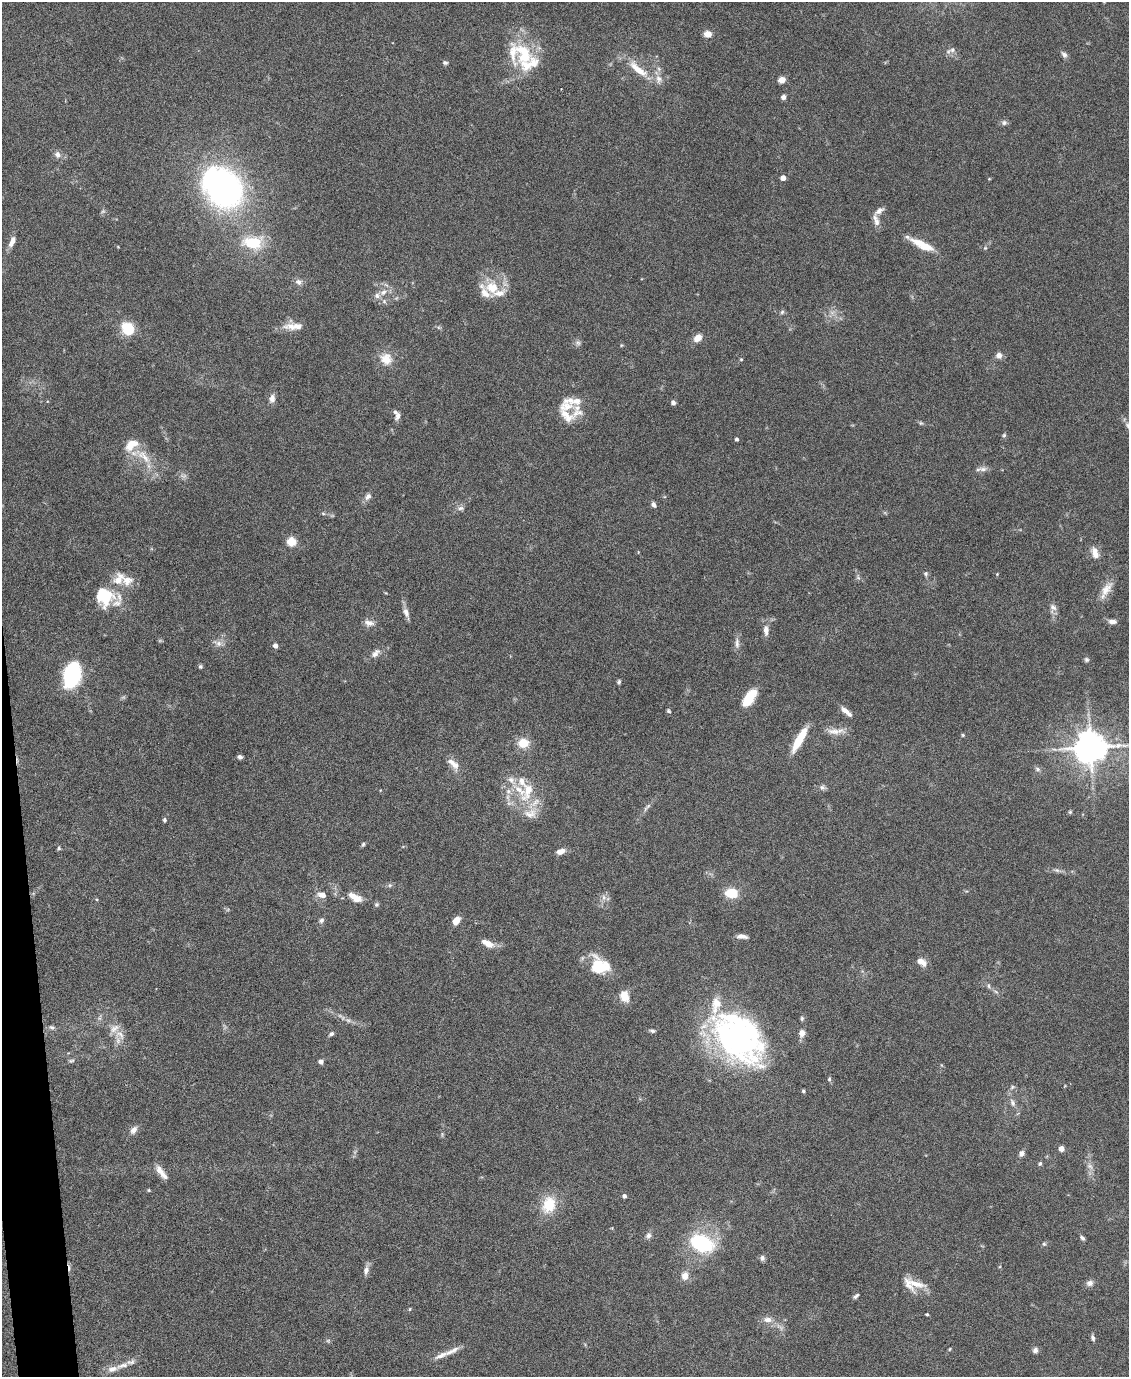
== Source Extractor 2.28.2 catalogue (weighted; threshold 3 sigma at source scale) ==
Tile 7 of 4 x 3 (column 3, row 2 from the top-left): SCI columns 2255-3381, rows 1604-2978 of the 4507 x 4480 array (HDU 1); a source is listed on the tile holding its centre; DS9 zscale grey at full resolution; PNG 1131 x 1379 px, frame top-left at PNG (2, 2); no overlay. Shown black and unused: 2% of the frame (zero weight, under 4 of 8 exposures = <1% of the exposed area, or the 3 px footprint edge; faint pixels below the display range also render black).
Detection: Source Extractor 2.28.2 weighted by HDU 2 'WHT'; one run over the whole footprint, this tile lists its part. Background 0.0544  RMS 0.0038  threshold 0.0155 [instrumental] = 3 sigma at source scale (4.09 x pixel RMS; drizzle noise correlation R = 1.36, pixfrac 0.8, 0.05/0.05 arcsec/px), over >= 5 px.
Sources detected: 184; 4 too faint to see at this stretch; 3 inside a brighter object's white glare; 1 cosmic-ray / hot-pixel residue — not listed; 31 inside a brighter listed object's ellipse — not listed separately; the other 145 listed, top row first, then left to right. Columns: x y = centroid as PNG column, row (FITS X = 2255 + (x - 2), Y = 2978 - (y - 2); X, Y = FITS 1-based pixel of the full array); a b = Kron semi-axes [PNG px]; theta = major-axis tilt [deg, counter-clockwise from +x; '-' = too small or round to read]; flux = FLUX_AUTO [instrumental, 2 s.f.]
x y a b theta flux
708 34 9 7 -6 2.5
952 50 9 7 61 1.4
1064 55 9 6 -50 1.2
445 63 6 5 - 0.71
529 64 37 24 7 13
638 69 32 9 -38 7.4
782 80 5 4 - 6.9
783 97 5 5 - 1.2
1004 123 7 7 - 0.99
58 154 9 8 - 1.6
783 178 4 4 - 2.9
224 188 32 28 -68 110
879 211 16 6 42 1.8
876 222 10 8 -88 1.7
12 242 15 6 64 2.3
252 243 21 12 -4 13
922 244 30 8 -26 7.4
985 248 5 4 - 0.45
298 282 9 8 - 1.5
492 287 21 18 -22 8.9
383 292 10 8 34 2.4
384 301 6 6 - 0.79
782 312 6 5 - 0.62
293 326 27 8 0 4.3
128 329 7 6 - 21
698 338 10 8 38 2.8
578 343 8 7 - 1
999 355 7 6 - 2
386 359 14 13 - 5.4
741 359 4 4 - 0.35
272 398 11 7 81 1.9
673 403 6 5 - 1.1
577 411 22 15 67 5
398 416 10 5 61 1.4
921 423 5 5 - 0.49
1128 426 12 6 -46 1.4
1004 435 5 5 - 0.54
737 439 4 4 - 0.74
144 456 27 10 -44 7.2
983 469 12 6 -2 1.5
368 496 10 7 53 1.6
654 505 7 5 -48 1.1
461 508 8 6 4 1.1
323 513 6 4 -2 0.48
291 542 5 5 - 18
1095 553 16 9 -73 2.9
926 573 6 6 - 0.75
997 574 4 3 - 0.26
858 577 6 5 - 0.68
119 579 22 14 58 5.6
1106 589 23 10 56 4.1
386 593 4 3 - 0.29
106 600 24 15 77 7.6
1053 607 10 7 -34 1.4
406 612 13 7 -71 2
1112 622 9 5 -2 1.8
369 623 13 8 -9 2
766 630 13 7 -88 2.5
218 643 14 7 -22 1.9
737 643 16 6 -88 1.8
275 646 4 4 - 2.2
375 653 14 8 47 2.1
1087 660 7 6 - 0.74
200 666 6 4 89 0.53
72 675 19 11 77 48
619 682 5 4 - 0.63
749 697 16 11 57 6.2
668 711 6 5 - 0.56
845 711 12 6 -39 2.1
836 731 28 7 0 3.3
963 735 5 4 - 0.37
799 739 29 7 60 8.7
523 743 12 10 -3 5.5
1090 747 10 9 - 660
240 757 5 4 - 1.1
453 764 20 8 -43 3.2
1037 769 8 6 -18 0.91
511 780 14 8 -50 2.6
822 787 8 7 - 0.97
528 790 34 14 70 9.7
508 791 8 6 70 1.5
647 807 16 4 47 1.3
1070 812 5 4 - 0.47
164 820 6 5 - 0.57
363 844 7 4 63 0.55
59 848 5 4 - 0.52
561 851 11 6 18 2.1
1057 870 8 6 -20 0.89
390 885 6 5 - 0.63
731 893 13 10 -1 7.7
322 895 10 7 -10 2.4
355 897 17 8 -31 4.2
604 897 8 7 - 1.4
376 904 6 6 - 0.65
321 921 7 6 - 0.94
456 921 8 6 53 3.6
742 936 13 5 -6 1.7
489 944 12 9 -26 2.8
921 962 12 7 -31 2.7
599 966 20 17 -30 13
989 986 8 4 -89 0.62
996 992 6 4 -20 0.58
624 996 13 9 -71 4.6
802 1018 6 5 - 0.59
348 1020 6 5 - 0.84
52 1027 9 6 -13 0.89
652 1031 7 5 -15 0.77
802 1033 9 7 87 2.1
331 1034 7 5 32 0.85
120 1035 18 11 -46 4
738 1036 66 44 -42 99
71 1061 9 4 1 0.59
321 1062 5 5 - 1.2
829 1079 6 5 - 0.55
1012 1087 7 4 46 0.64
803 1091 5 4 - 0.52
1012 1102 11 6 -64 1.4
134 1130 11 7 51 1.8
1061 1148 4 4 - 3.9
1021 1153 6 6 - 1.4
1040 1164 6 5 - 0.64
1090 1166 9 6 -39 1.3
159 1170 12 9 -59 2.5
149 1190 5 4 - 0.36
624 1196 4 4 - 1.1
549 1205 22 17 71 9.4
648 1235 9 7 73 1.2
1082 1238 6 4 -48 0.88
701 1243 25 16 -23 26
1044 1244 5 5 - 0.57
762 1258 8 6 89 0.93
366 1270 13 7 76 1.7
685 1276 11 9 78 2.6
1090 1283 9 8 - 1.5
916 1284 28 9 -17 5
856 1296 8 4 44 0.75
409 1309 5 3 - 0.32
927 1314 3 3 - 0.56
767 1320 11 7 0 2.3
1093 1338 8 5 -70 0.88
328 1341 6 4 1 0.52
950 1349 5 3 - 0.32
1035 1350 7 6 - 1.3
452 1351 25 6 27 2.9
122 1365 20 7 15 3.2
Isophote crosses this tile's border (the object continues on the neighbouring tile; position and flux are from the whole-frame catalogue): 1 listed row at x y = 1128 426